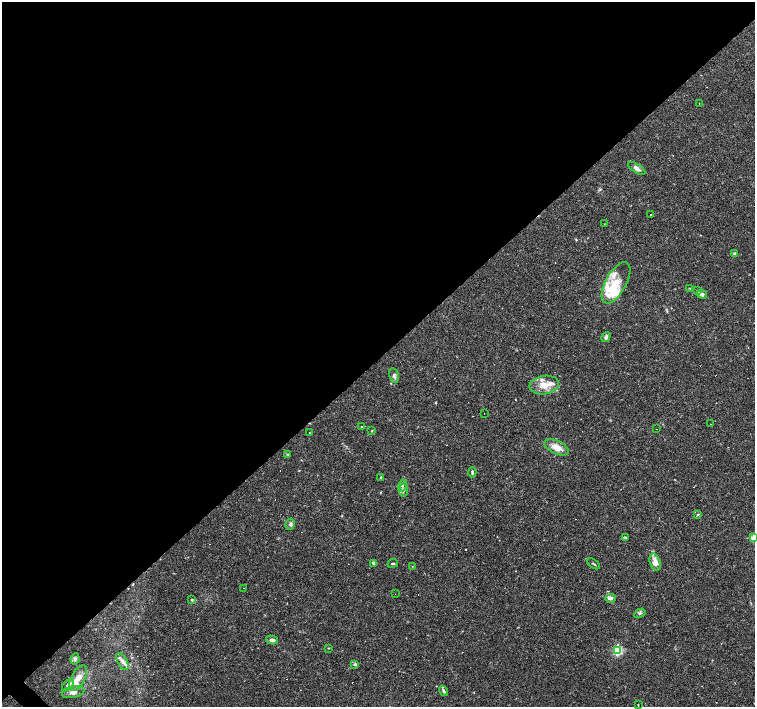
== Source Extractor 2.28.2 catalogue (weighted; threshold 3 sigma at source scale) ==
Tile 2 of 4 x 4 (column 2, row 1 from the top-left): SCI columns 1506-3010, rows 4380-5789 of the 6021 x 6006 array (HDU 1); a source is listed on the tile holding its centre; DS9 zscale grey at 2 x 2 block average (1 PNG px = mean of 2 x 2 image px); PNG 757 x 709 px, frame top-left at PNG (2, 2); each listed source drawn as its Kron ellipse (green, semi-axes under 4 px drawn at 4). Shown black and unused: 51% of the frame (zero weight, under 2 of 3 exposures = <1% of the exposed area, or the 3 px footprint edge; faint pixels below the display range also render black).
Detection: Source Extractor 2.28.2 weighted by HDU 2 'WHT'; one run over the whole footprint, this tile lists its part. Background 0.0408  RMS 0.0037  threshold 0.0165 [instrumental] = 3 sigma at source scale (4.5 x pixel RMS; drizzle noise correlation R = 1.50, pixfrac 1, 0.0396/0.0396 arcsec/px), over >= 5 px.
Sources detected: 84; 25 cosmic-ray / hot-pixel residue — neither listed nor drawn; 10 inside a brighter listed object's ellipse — not listed separately; the other 49 listed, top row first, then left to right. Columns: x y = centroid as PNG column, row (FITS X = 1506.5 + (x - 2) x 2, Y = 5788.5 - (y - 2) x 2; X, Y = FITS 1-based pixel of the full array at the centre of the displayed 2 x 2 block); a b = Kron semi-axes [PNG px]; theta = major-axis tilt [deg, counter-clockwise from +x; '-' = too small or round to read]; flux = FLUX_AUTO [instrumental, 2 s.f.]
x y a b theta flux
699 103 2 2 - 0.65
637 168 10 4 -32 3.2
651 215 2 2 - 0.51
604 224 2 2 - 0.27
735 254 4 3 - 1.8
616 283 23 10 61 18
690 288 4 2 - 0.5
697 291 4 3 - 1.3
702 294 5 4 - 2
606 337 5 4 - 2
394 376 7 5 -77 2.5
544 385 15 9 8 11
484 413 2 2 - 0.38
710 424 2 2 - 0.24
362 426 2 2 - 2.6
656 429 2 2 - 0.26
372 431 3 3 - 0.52
309 433 2 2 - 0.49
556 447 13 6 -26 9.4
288 454 4 2 - 0.68
472 472 5 3 - 1.2
381 477 2 2 - 1.7
402 486 6 3 76 2.1
404 490 6 3 84 1.7
698 514 3 3 - 0.71
290 524 6 4 76 2
625 537 4 3 - 0.81
753 538 3 3 - 19
655 562 9 5 -73 6.7
374 563 4 3 - 1.8
393 563 5 2 - 0.85
594 564 7 2 -36 1
412 566 2 2 - 0.29
243 588 2 2 - 0.53
395 594 2 2 - 1.6
610 598 5 3 - 2.5
192 599 3 3 - 0.96
640 613 6 3 31 1.4
272 640 6 3 -10 2.8
328 648 3 2 - 0.44
617 650 3 3 - 80
75 659 5 4 - 1.7
122 662 9 4 -61 3.4
355 664 3 3 - 1.6
78 678 14 7 62 11
68 685 7 4 45 2.8
443 691 5 3 - 1.4
73 692 11 6 13 4.6
638 705 2 2 - 0.67
Isophote crosses this tile's border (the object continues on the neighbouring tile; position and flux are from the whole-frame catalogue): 1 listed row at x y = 753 538
Diffuse or blended objects may show on this block-average render without a row.